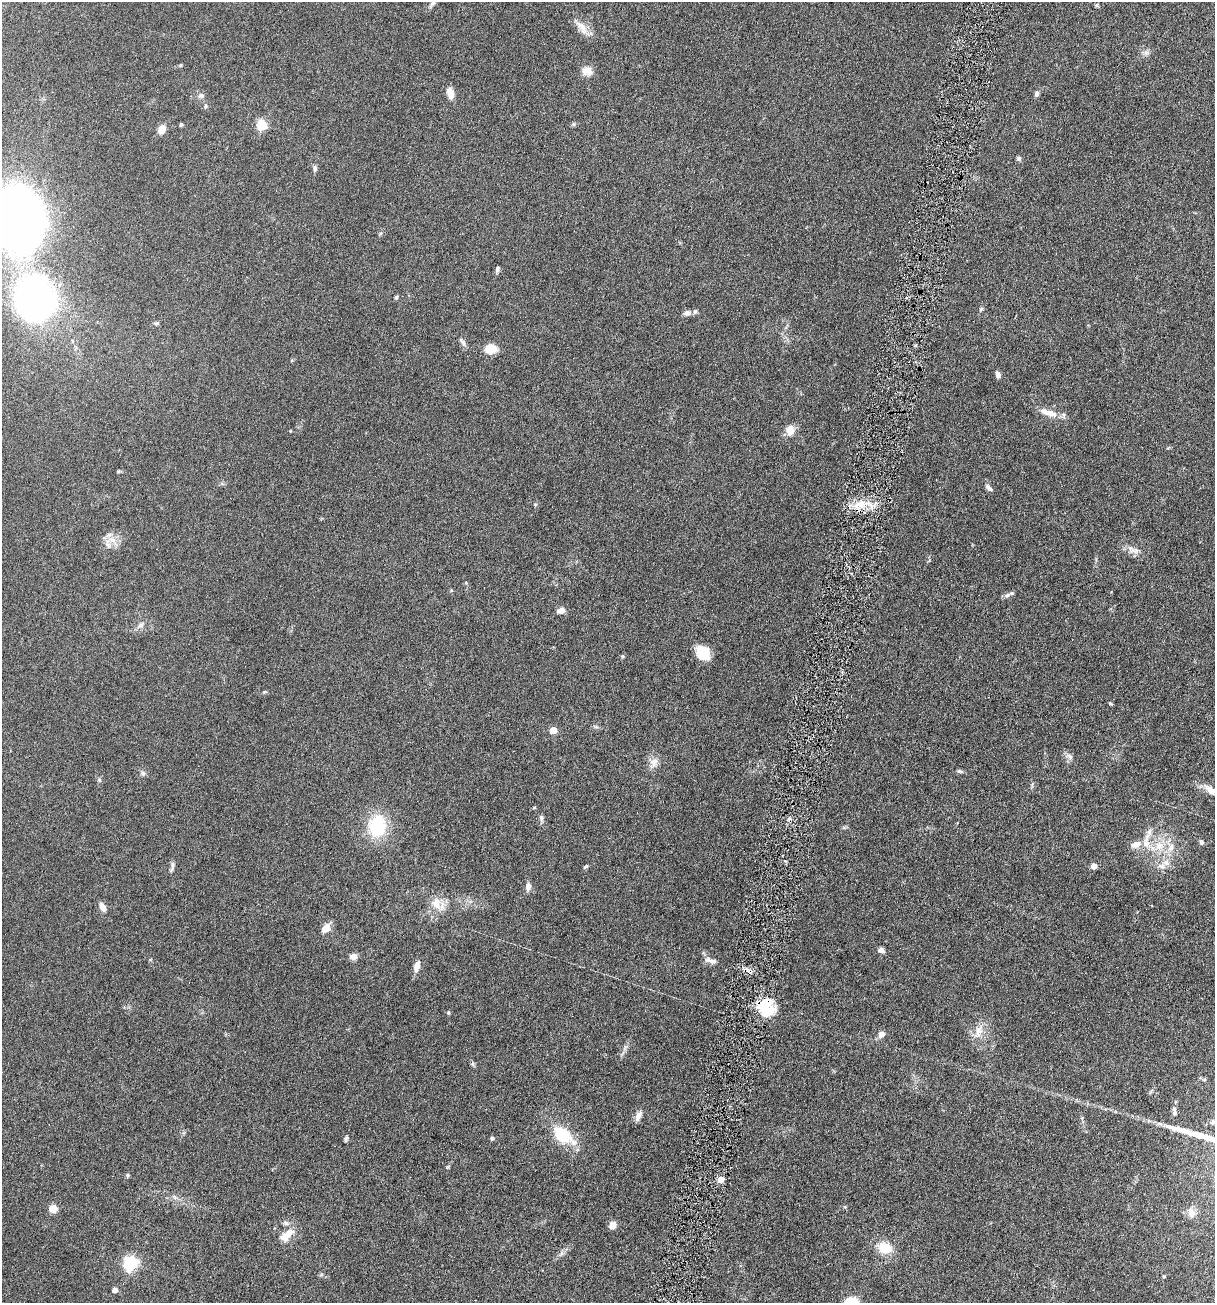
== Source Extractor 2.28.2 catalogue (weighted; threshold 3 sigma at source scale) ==
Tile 6 of 4 x 4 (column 2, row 2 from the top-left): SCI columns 1994-3206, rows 2908-4208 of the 5918 x 5679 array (HDU 1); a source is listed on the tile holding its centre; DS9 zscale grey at full resolution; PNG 1217 x 1305 px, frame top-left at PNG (2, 2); no overlay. Shown black and unused: <1% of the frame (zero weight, under 4 of 7 exposures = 19% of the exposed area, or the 3 px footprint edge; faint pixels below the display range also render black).
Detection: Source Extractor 2.28.2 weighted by HDU 2 'WHT'; one run over the whole footprint, this tile lists its part. Background 0.111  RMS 0.0057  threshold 0.0234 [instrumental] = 3 sigma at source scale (4.09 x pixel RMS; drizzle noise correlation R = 1.36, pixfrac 0.8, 0.05/0.05 arcsec/px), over >= 5 px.
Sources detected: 95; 2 inside a brighter object's white glare — not listed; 5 inside a brighter listed object's ellipse — not listed separately; the other 88 listed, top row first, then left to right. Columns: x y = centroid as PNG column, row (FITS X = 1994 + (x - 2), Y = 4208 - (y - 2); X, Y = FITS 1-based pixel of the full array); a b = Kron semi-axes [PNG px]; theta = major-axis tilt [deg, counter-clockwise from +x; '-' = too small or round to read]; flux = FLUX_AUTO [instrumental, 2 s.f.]
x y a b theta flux
433 3 11 5 54 1.7
582 27 23 9 -56 5.3
1146 53 9 6 6 1.7
181 65 5 3 - 0.47
585 71 14 11 51 3.9
450 93 14 8 -77 4.1
1037 94 8 5 87 1.3
201 96 8 7 - 1.6
206 106 6 5 - 0.95
181 124 4 3 - 1.1
573 124 6 5 - 0.78
262 125 5 5 - 35
161 129 7 6 - 6.8
1019 158 7 6 - 0.96
315 168 8 6 -76 1.2
19 219 41 30 -83 480
381 233 6 4 70 0.65
497 269 9 5 79 1.1
396 297 6 4 66 0.71
35 298 33 29 -78 230
981 309 7 4 45 0.76
687 313 9 7 15 2
156 323 7 4 -8 0.95
463 342 12 5 -55 1.7
491 349 10 8 1 9.8
998 374 7 5 -75 2
1048 413 26 8 -17 6.4
290 431 4 3 - 0.37
791 432 14 10 50 3.8
119 471 6 4 18 0.58
989 488 12 5 -44 1.7
861 504 12 9 -3 6.6
112 540 11 6 -21 3.4
1133 550 21 7 -23 3.7
451 590 5 3 - 0.47
1007 595 8 6 19 1.6
561 610 8 6 14 3.2
140 625 11 7 44 2.2
703 652 16 15 - 8.6
622 656 5 4 - 0.71
264 692 6 4 43 0.57
1110 703 5 3 - 0.55
553 730 5 5 - 9.6
1070 756 10 6 -50 1.9
654 762 14 9 70 3.7
959 771 8 5 -7 0.93
143 773 7 5 -47 1.1
1211 790 14 8 -43 3.8
541 818 9 5 -81 1.3
377 826 26 20 85 24
1146 841 25 9 82 6.8
1201 842 6 5 - 1.1
1136 844 13 8 19 3.9
1159 846 14 11 20 7.4
1166 862 11 9 33 3.9
172 865 10 5 -87 1.5
1094 866 5 5 - 3.8
585 867 7 4 36 0.76
528 886 11 6 82 2.4
436 904 20 12 -58 6.8
102 907 9 6 -57 3.6
326 928 9 6 43 6
881 950 7 6 - 2.2
353 957 8 6 7 3.2
713 961 12 7 -22 2.4
417 966 14 7 74 3.3
765 1011 30 15 3 13
448 1012 5 4 - 0.66
978 1031 22 10 69 6
881 1034 9 8 - 2.3
473 1064 7 4 -71 0.84
1174 1111 13 6 -87 1.6
638 1116 14 7 63 2.6
1213 1122 8 7 - 1.7
563 1135 34 18 -35 17
492 1138 5 5 - 0.81
346 1139 9 4 73 0.83
128 1175 5 5 - 0.68
720 1179 5 5 - 6.7
53 1208 5 5 - 15
1191 1213 15 9 -69 3.1
286 1223 9 5 -27 1.5
612 1225 7 7 - 3.9
287 1235 21 9 42 7.2
884 1248 13 11 -15 11
562 1253 7 4 71 1.1
131 1263 6 6 - 99
115 1290 5 4 - 2.9
Isophote crosses this tile's border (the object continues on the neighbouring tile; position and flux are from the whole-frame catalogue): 3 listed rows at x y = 433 3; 19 219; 1213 1122
Unlisted compact peaks at least as high as the median listed source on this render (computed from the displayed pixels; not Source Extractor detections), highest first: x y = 99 780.